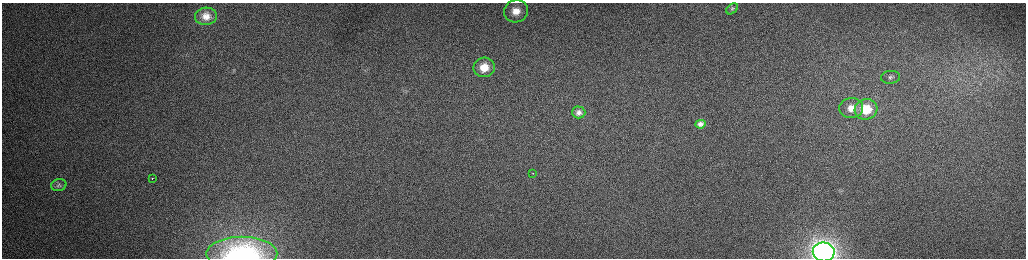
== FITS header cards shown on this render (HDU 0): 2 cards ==
NAXIS1  =                 2048 /fastest changing axis
NAXIS2  =                  512 /next to fastest changing axis

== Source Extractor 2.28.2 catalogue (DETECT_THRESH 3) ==
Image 2048 x 512 px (HDU 0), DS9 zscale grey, zoomed out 1/2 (1 PNG px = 2 x 2 image px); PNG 1028 x 260 px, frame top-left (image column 1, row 511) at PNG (2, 3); each listed source drawn as its Kron ellipse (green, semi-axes under 4 px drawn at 4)
Background 166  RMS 1.7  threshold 5.14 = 3 sigma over >= 5 px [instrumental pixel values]
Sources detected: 15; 1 cannot appear on this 1/2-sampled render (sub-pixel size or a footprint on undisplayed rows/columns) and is neither listed nor drawn; the other 14 listed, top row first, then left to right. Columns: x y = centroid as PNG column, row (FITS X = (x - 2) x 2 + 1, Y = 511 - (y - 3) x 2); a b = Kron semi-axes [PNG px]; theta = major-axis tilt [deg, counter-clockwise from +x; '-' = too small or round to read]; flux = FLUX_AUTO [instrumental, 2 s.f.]
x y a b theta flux
732 9 6 4 40 630
516 11 12 11 - 5600
206 16 11 8 5 3600
484 67 10 9 - 6900
890 77 9 6 6 1300
851 108 12 10 6 5100
866 109 11 10 - 13000
579 112 7 6 - 1400
700 124 5 4 - 1300
533 173 2 2 - 390
152 178 2 1 - 420
59 185 8 6 15 1000
824 252 11 9 -8 180000
242 254 35 17 0 41000
At the frame edge (FLAGS 8, measured only in part): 2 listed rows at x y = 824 252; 242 254
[1 sub-pixel or undisplayed-footprint detection neither listed nor drawn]